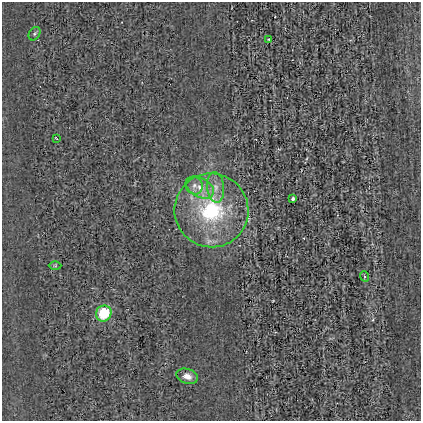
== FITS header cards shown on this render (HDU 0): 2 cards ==
NAXIS1  =                  419
NAXIS2  =                  419

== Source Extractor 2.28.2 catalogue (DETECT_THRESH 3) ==
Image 419 x 419 px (HDU 0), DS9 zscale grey, 1 PNG px = 1 image px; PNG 423 x 423 px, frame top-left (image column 1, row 419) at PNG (2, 2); each listed source drawn as its Kron ellipse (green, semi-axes under 4 px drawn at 4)
Background -0.00108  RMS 0.039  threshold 0.117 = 3 sigma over >= 5 px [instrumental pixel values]
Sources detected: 12; all 12 listed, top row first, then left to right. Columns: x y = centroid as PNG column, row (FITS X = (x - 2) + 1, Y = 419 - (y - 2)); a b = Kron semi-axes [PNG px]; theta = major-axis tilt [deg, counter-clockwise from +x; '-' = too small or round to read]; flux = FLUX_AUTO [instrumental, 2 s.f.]
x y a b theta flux
35 34 7 5 55 4.6
269 39 4 3 - 2.7
56 138 3 2 - 1.6
194 185 9 8 - 13
200 187 15 9 -30 31
216 187 15 8 -84 25
293 199 4 3 - 6.5
211 210 37 37 - 270
55 266 6 4 1 3.2
364 276 5 3 - 2.8
104 313 8 7 - 95
187 376 11 7 -18 20